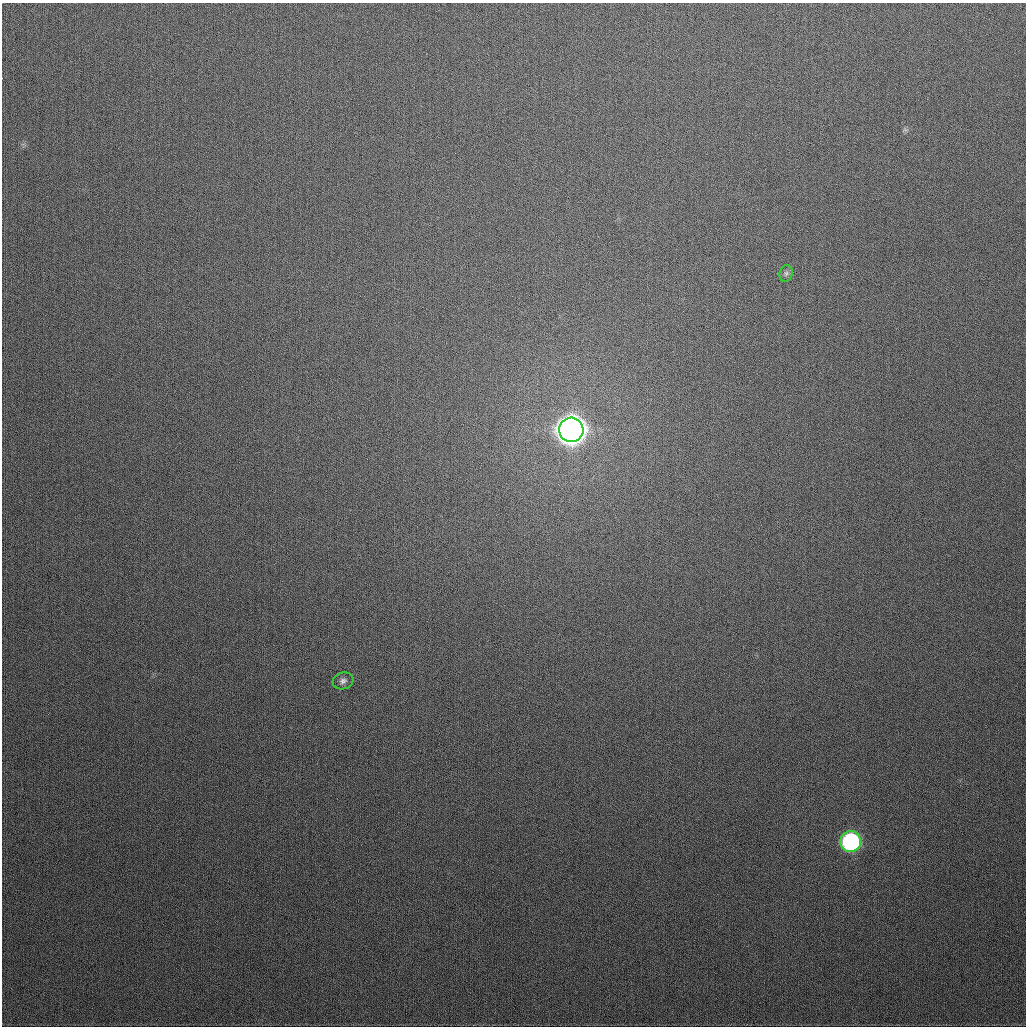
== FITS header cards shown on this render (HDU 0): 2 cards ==
NAXIS1  =                 1024
NAXIS2  =                 1024

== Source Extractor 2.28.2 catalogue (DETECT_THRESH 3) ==
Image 1024 x 1024 px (HDU 0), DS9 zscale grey, 1 PNG px = 1 image px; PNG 1028 x 1028 px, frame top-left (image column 1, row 1024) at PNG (2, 3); each listed source drawn as its Kron ellipse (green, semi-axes under 4 px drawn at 4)
Background 319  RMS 12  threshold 36.4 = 3 sigma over >= 5 px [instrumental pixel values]
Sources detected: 4; all 4 listed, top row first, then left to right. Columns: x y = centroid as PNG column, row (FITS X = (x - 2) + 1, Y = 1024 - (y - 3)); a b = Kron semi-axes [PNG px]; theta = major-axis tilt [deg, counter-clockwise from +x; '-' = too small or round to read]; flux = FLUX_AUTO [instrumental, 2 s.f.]
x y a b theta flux
786 273 8 6 74 2.3e+03
571 430 12 12 - 1.6e+06
343 681 10 8 17 3.7e+03
851 842 10 10 - 1.6e+05